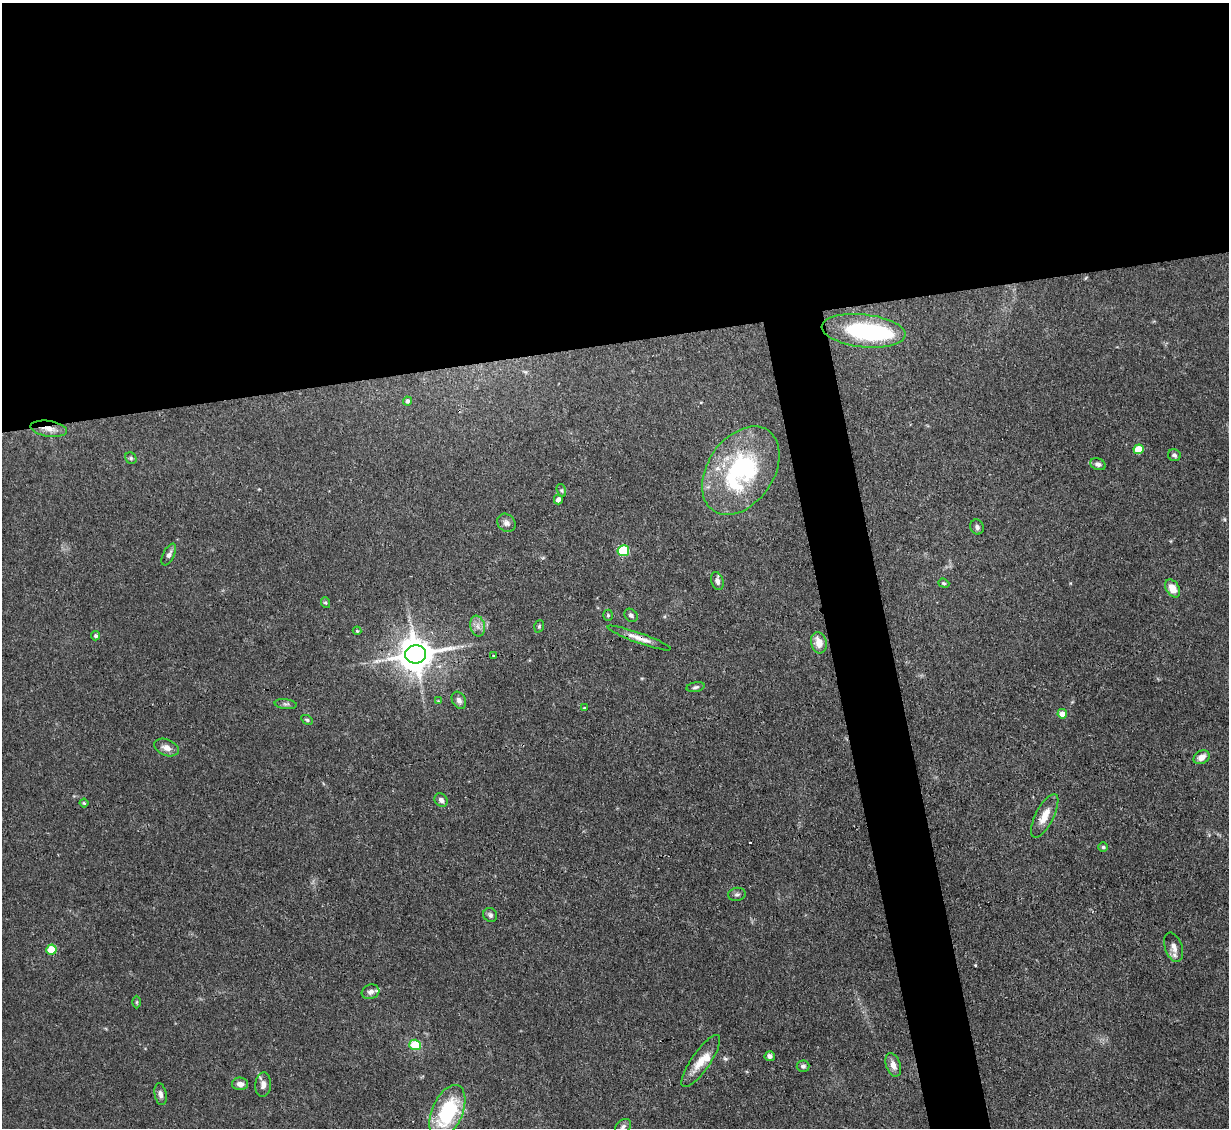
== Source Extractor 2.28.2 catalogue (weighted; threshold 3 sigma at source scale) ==
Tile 2 of 4 x 4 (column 2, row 1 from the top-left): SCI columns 1228-2454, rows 3626-4751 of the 4908 x 4884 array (HDU 1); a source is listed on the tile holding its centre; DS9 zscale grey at full resolution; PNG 1231 x 1130 px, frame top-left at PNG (2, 3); each listed source drawn as its Kron ellipse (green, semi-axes under 4 px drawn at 4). Shown black and unused: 34% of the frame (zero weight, under 3 of 4 exposures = <1% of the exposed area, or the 3 px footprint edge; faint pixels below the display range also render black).
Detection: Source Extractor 2.28.2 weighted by HDU 2 'WHT'; one run over the whole footprint, this tile lists its part. Background 0.11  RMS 0.004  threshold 0.0182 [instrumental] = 3 sigma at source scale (4.5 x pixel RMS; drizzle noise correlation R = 1.50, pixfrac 1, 0.05/0.05 arcsec/px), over >= 5 px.
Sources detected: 60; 1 inside a brighter object's white glare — neither listed nor drawn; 2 inside a brighter listed object's ellipse — not listed separately; the other 57 listed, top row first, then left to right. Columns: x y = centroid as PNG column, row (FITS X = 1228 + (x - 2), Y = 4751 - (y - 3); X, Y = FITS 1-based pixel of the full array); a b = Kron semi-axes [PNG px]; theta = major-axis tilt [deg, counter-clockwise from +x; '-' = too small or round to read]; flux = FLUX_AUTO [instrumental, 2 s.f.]
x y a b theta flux
864 331 42 16 -6 45
407 401 4 4 - 1
49 429 18 7 -8 4.2
1139 449 5 5 - 10
1174 455 6 6 - 1.3
131 458 6 5 - 0.75
1098 464 8 5 -23 1.5
741 471 49 33 56 63
561 490 6 4 -72 0.63
558 500 5 4 - 1.8
506 523 10 8 -42 1.8
977 527 8 6 -67 1.2
623 551 5 5 - 30
169 554 12 5 63 1.6
717 581 9 6 -71 1.5
944 583 6 4 -20 0.57
1173 588 10 6 -60 5.6
326 603 5 3 - 0.59
608 615 5 4 - 0.66
631 615 7 6 - 1.2
478 626 10 7 -79 2.2
539 626 6 4 70 0.57
357 631 4 4 - 0.44
96 636 4 4 - 0.79
639 638 33 5 -20 4.1
819 643 11 7 -76 4.7
415 654 10 9 - 960
494 656 3 3 - 0.62
696 687 9 4 10 0.95
459 700 9 6 -61 1.6
438 701 4 4 - 0.34
286 704 11 5 -7 1.1
584 708 4 3 - 0.36
1062 714 5 4 - 3.1
307 720 6 4 -30 0.67
166 748 13 8 -21 2.9
1202 757 8 6 29 3.2
441 800 7 6 - 1.5
84 803 4 4 - 0.52
1045 816 24 9 62 5.9
1103 847 5 5 - 0.6
737 894 9 6 9 1.1
490 915 7 6 - 1.1
1174 947 15 8 -71 2.9
51 950 5 5 - 13
371 992 9 7 18 1.8
136 1002 6 4 90 0.54
415 1045 5 5 - 12
770 1056 5 5 - 1.4
701 1061 31 9 55 7
893 1065 12 7 -72 3
803 1066 6 5 - 1.3
240 1084 8 6 -2 2
263 1085 12 8 85 2.2
161 1094 11 6 -80 1.7
447 1112 28 15 67 32
623 1127 9 6 40 1.3
Overlapping masked pixels (flux is a lower limit): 3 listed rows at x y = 49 429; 639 638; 415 654